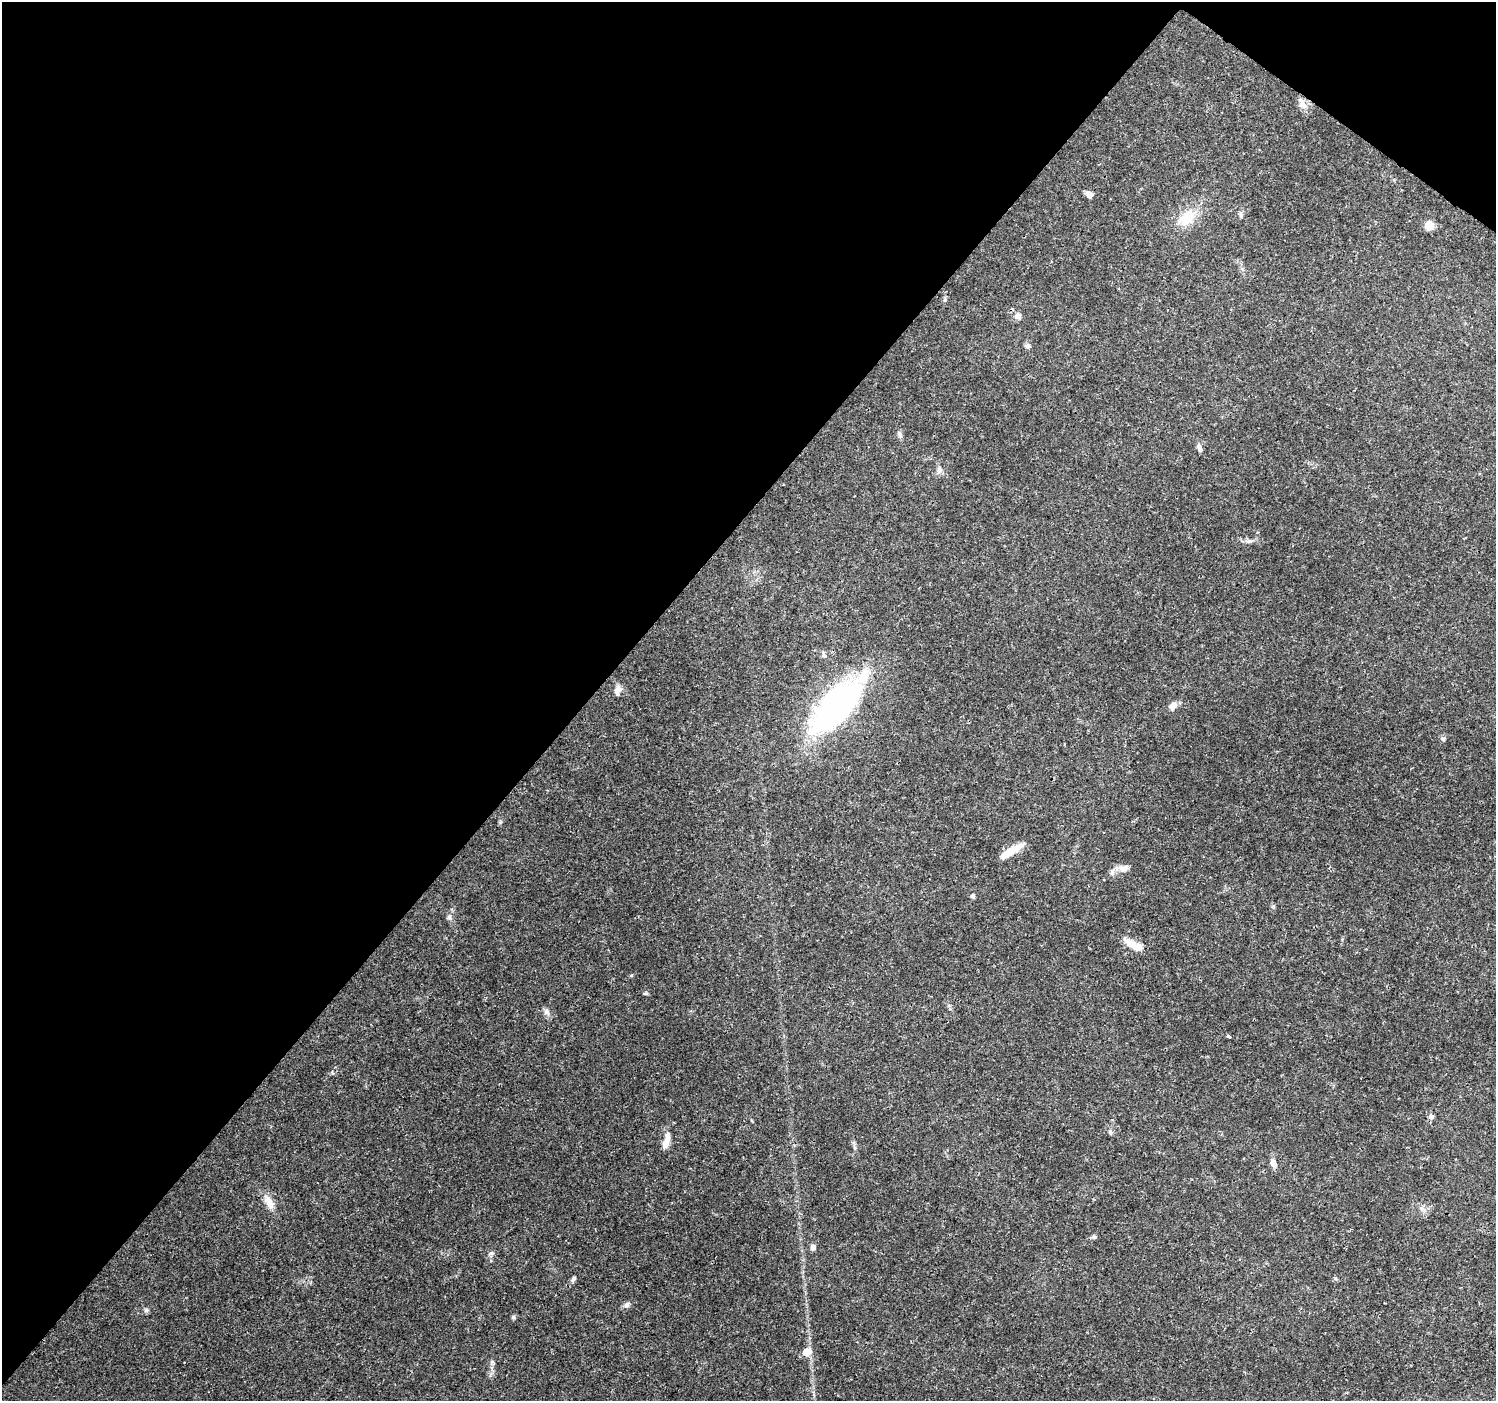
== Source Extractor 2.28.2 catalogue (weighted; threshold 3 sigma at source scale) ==
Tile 2 of 4 x 4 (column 2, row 1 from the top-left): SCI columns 1497-2990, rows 4376-5774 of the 5988 x 6020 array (HDU 1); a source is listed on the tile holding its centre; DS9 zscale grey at full resolution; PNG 1498 x 1403 px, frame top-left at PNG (2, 2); no overlay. Shown black and unused: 41% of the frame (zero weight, under 3 of 4 exposures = <1% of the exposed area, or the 3 px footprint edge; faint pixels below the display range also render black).
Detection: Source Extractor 2.28.2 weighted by HDU 2 'WHT'; one run over the whole footprint, this tile lists its part. Background 0.0621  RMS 0.0028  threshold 0.0124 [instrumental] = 3 sigma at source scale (4.5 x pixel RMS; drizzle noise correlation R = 1.50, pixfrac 1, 0.0396/0.0396 arcsec/px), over >= 5 px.
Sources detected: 43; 1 cosmic-ray / hot-pixel residue — not listed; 3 inside a brighter listed object's ellipse — not listed separately; the other 39 listed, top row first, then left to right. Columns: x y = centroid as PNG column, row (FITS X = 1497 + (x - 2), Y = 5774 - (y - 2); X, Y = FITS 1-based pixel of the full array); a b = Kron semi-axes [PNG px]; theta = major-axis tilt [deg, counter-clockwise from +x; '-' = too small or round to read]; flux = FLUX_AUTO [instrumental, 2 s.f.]
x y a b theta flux
1302 103 18 9 -63 1.9
1089 195 7 6 - 1.8
1241 215 9 4 -89 0.6
1187 218 23 15 44 7.1
1429 226 10 9 - 2.6
945 299 6 5 - 0.45
1018 316 8 8 - 1.3
1027 346 8 6 -17 0.69
900 434 10 5 -70 0.8
1199 448 11 6 -71 1.1
939 470 11 7 -88 1.2
1249 541 13 5 -5 1
824 655 8 5 -61 0.61
617 690 16 8 79 1.6
1173 706 10 7 40 1.8
836 708 67 29 45 76
1443 739 7 5 -18 0.54
1011 851 27 7 31 5.2
1123 868 17 9 5 2.3
972 896 6 5 - 0.55
449 917 8 6 -60 0.78
1132 944 20 11 -28 3.4
546 1012 9 8 - 1.1
1228 1036 4 3 - 0.97
1431 1116 7 6 - 0.94
1110 1132 7 5 -50 0.52
666 1143 20 8 80 2.8
1273 1163 10 7 -68 1.8
269 1201 18 11 -63 2.9
1422 1209 7 4 -71 0.72
1094 1237 7 5 -1 0.51
813 1247 6 6 - 1
491 1253 8 5 44 0.59
1335 1278 6 4 -19 0.34
573 1279 9 5 58 0.69
627 1305 8 7 - 0.87
146 1310 6 6 - 0.57
513 1317 6 5 - 0.43
806 1352 6 6 - 4.3
Overlapping masked pixels (flux is a lower limit): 1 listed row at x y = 836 708
Unlisted compact peaks at least as high as the median listed source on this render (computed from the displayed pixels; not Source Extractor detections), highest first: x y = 646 993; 492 1362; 631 975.